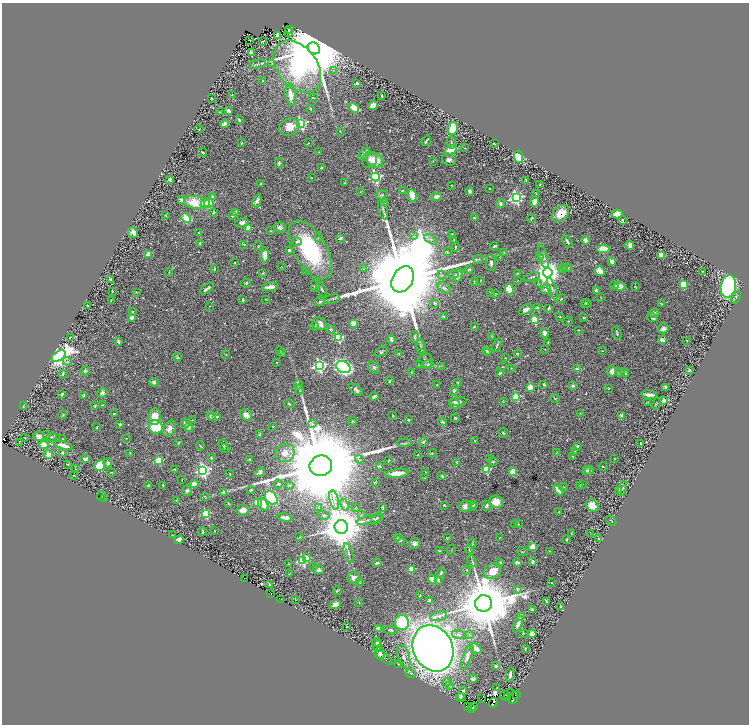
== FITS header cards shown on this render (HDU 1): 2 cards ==
NAXIS1  =                 1494
NAXIS2  =                 1444

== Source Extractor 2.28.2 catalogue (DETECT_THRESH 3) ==
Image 1494 x 1444 px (HDU 1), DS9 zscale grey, zoomed out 1/2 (1 PNG px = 2 x 2 image px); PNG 751 x 726 px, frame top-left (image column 2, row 1443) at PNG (2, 3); each listed source drawn as its Kron ellipse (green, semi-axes under 4 px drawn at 4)
Background 1.19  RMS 0.02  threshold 0.06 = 3 sigma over >= 5 px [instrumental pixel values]
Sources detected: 693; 45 cannot appear on this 1/2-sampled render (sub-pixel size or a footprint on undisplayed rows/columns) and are neither listed nor drawn; of the other 648, the 500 brightest by FLUX_AUTO listed and drawn (148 fainter detections omitted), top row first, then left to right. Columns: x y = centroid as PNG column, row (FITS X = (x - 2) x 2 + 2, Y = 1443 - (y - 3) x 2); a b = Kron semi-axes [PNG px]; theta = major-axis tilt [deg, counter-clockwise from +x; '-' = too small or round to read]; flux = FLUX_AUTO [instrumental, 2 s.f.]
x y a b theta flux
289 29 2 1 - 5.6
288 33 4 2 - 8.1
277 36 3 2 - 120
250 40 3 1 - 2.1
262 42 2 2 - 4.4
314 48 6 5 - 89000
251 52 3 3 - 10
272 63 3 3 - 2.8
257 64 9 4 10 8.8
297 67 29 20 -52 1200
333 70 3 2 - 3
263 81 3 2 - 3.8
357 83 2 2 - 15
232 95 3 2 - 2.9
291 95 11 5 -81 58
382 96 2 2 - 3.3
212 98 3 2 - 3.2
313 98 4 2 - 2.3
373 105 5 4 - 19
354 108 6 4 -35 66
310 109 3 3 - 3.3
228 111 3 3 - 23
220 112 2 2 - 2.6
239 120 3 2 - 6.9
225 124 4 3 - 28
301 124 4 4 - 600
289 127 11 8 26 57
453 128 6 5 - 110
199 129 4 1 - 3
340 131 3 3 - 2.9
426 141 5 2 - 9.4
451 142 6 3 -84 4.6
241 143 4 2 - 3.8
308 143 3 2 - 2.2
494 144 3 2 - 3
465 148 2 1 - 2.2
451 150 6 4 27 240
203 152 4 2 - 4.6
319 152 3 2 - 2.4
364 154 7 4 44 28
518 157 6 4 -88 170
369 160 8 7 - 26
375 160 8 7 - 81
449 160 7 6 - 18
433 161 3 2 - 2.3
279 163 5 3 - 10
322 167 4 2 - 7.5
375 177 4 4 - 730
311 178 2 2 - 2.3
170 180 4 2 - 10
526 180 2 2 - 8.4
345 182 3 2 - 3.2
261 183 4 3 - 3.5
451 185 3 2 - 2.1
540 185 2 2 - 5.5
489 188 2 2 - 5.6
402 191 3 3 - 6.7
470 191 4 3 - 16
360 192 3 2 - 2.2
536 194 2 2 - 2.7
382 195 6 4 18 7.7
212 196 2 2 - 6.5
412 196 6 3 -67 100
436 197 5 4 - 18
516 198 4 4 - 1100
181 200 3 3 - 19
257 201 7 3 66 15
194 202 10 6 -10 100
535 202 5 4 - 25
205 203 5 4 - 310
209 203 5 4 - 77
385 203 4 3 - 4.8
501 204 4 4 - 10
383 210 10 3 -72 10
213 212 3 3 - 5.1
235 212 4 3 - 16
561 213 10 7 44 73
617 214 6 4 4 47
165 215 4 3 - 2.6
232 216 4 3 - 2.6
186 218 5 4 - 150
474 218 2 2 - 6.2
531 218 4 2 - 6.2
623 220 5 2 - 5.9
242 222 7 4 16 16
280 227 6 5 - 18
249 228 4 3 - 53
271 231 3 2 - 2.5
133 232 5 5 - 22
198 232 3 2 - 3.2
452 235 2 2 - 6.8
414 236 4 3 - 6
318 237 3 3 - 3.3
340 238 4 2 - 8.4
431 239 7 4 -28 12
454 240 2 2 - 3.6
586 240 4 3 - 18
297 242 4 3 - 8.9
567 242 7 2 -59 9.3
200 243 4 2 - 6
244 244 4 2 - 2.7
630 245 4 3 - 16
258 246 3 2 - 4.6
494 246 4 2 - 8.5
455 247 5 2 - 3.6
603 249 6 4 -1 110
289 250 4 3 - 8.5
310 250 32 16 -59 450
447 252 2 2 - 11
504 252 3 2 - 2.2
149 254 3 3 - 33
264 255 7 3 -90 56
661 255 4 4 - 56
540 256 3 3 - 7.4
543 256 12 4 -73 12
500 257 2 2 - 2.7
479 259 5 2 - 4.3
612 261 4 3 - 23
235 263 3 2 - 2.6
491 263 8 5 -81 14
281 267 2 2 - 2.2
565 268 3 2 - 2.6
567 268 4 3 - 4.6
214 269 4 2 - 3.7
363 269 3 2 - 2.4
469 269 4 2 - 6
562 269 4 3 - 4.1
305 271 2 2 - 5.6
600 271 5 4 - 84
703 271 3 2 - 3.4
169 272 4 2 - 3.1
263 273 4 2 - 3.6
517 273 3 2 - 3.8
548 273 5 5 - 6200
454 274 5 3 - 6.1
441 275 4 4 - 6.1
458 275 7 4 71 21
532 277 8 2 16 6.5
110 279 3 3 - 4
403 279 14 10 59 160000
481 280 4 2 - 2.6
518 281 3 2 - 2.2
474 282 4 2 - 2.5
246 283 5 3 - 5.1
538 284 3 2 - 2.5
683 285 4 3 - 140
315 286 6 4 -78 7.1
614 286 4 3 - 5
619 286 6 4 -10 43
728 286 11 7 80 880
270 287 8 3 10 40
635 287 3 2 - 2.7
444 288 7 4 -31 11
207 289 7 2 35 16
509 289 6 4 -87 150
546 289 5 4 - 15
552 289 12 4 -70 12
322 290 8 3 -59 5.6
596 290 4 3 - 9.9
112 291 3 2 - 3.8
136 292 3 2 - 4.6
491 293 3 3 - 3.6
495 294 2 2 - 5.1
601 297 3 2 - 2.4
736 297 7 3 69 5.3
266 299 2 2 - 2.3
332 299 8 3 11 8.1
561 299 5 3 - 3.9
111 300 3 2 - 2.6
243 300 3 2 - 6.5
320 301 5 3 - 9.7
435 303 4 3 - 8
587 303 4 3 - 4.1
661 303 4 3 - 3.9
585 304 3 3 - 3.4
88 306 3 2 - 3.9
210 306 3 2 - 2.2
537 308 4 3 - 15
549 308 3 2 - 5.6
526 310 7 4 30 20
133 312 3 3 - 5.5
654 313 5 4 - 14
444 316 3 2 - 8.4
132 317 4 3 - 25
560 317 3 2 - 2.9
583 317 3 2 - 5.4
653 318 5 3 - 7.6
534 320 3 3 - 240
568 321 5 3 - 3.6
353 323 4 3 - 39
319 324 7 6 - 33
314 326 4 3 - 6.9
474 327 2 2 - 3.8
663 328 6 5 - 15
331 330 4 3 - 6.6
579 330 3 2 - 2.8
545 333 4 3 - 21
617 333 7 3 -71 8
492 336 4 3 - 3.5
70 337 4 2 - 2.7
338 337 4 3 - 320
415 337 6 3 -82 7.4
391 340 4 2 - 23
662 340 4 3 - 35
118 341 4 3 - 13
686 341 2 2 - 3.1
548 342 2 2 - 3.3
420 345 5 3 - 6.3
497 345 7 2 66 6.4
421 347 8 4 -77 9.7
545 349 2 2 - 2.3
487 350 3 2 - 7.8
279 351 3 2 - 3.1
602 351 2 2 - 2.9
381 352 7 4 26 7.6
282 353 3 2 - 6.3
488 353 3 3 - 7
226 354 3 3 - 2.2
399 354 2 2 - 4.6
517 354 3 2 - 4.9
59 356 8 4 34 3500
177 357 4 4 - 4.6
505 358 2 2 - 3.1
426 360 8 7 - 13
67 362 5 3 - 5.5
277 362 2 2 - 2.8
428 364 5 4 - 12
419 365 4 3 - 5.9
319 366 4 4 - 960
441 366 3 2 - 2.4
343 367 7 5 -25 1700
374 367 7 4 -49 9
502 367 3 2 - 2.2
511 368 3 2 - 2.9
578 369 4 2 - 24
689 370 4 3 - 8.3
85 371 5 4 - 8.1
612 371 5 5 - 26
411 372 3 2 - 2.3
620 372 4 3 - 18
500 373 3 3 - 7.7
625 373 4 3 - 8.1
62 374 4 3 - 6.4
390 381 2 2 - 5.6
154 382 4 3 - 11
458 383 2 2 - 3.7
544 384 3 2 - 5.4
299 385 5 3 - 4.7
437 385 2 2 - 4.9
573 386 2 2 - 29
530 387 3 3 - 140
666 387 4 2 - 10
608 388 2 2 - 3.1
299 390 5 4 - 4.7
356 390 8 4 -39 12
454 391 5 4 - 7.6
102 393 5 4 - 15
62 394 4 3 - 6.4
83 395 4 2 - 5.4
649 395 7 2 -6 34
374 396 4 3 - 14
516 397 3 3 - 250
555 399 4 3 - 3.6
663 400 2 2 - 73
458 401 9 4 3 28
503 401 4 3 - 3.3
647 402 3 2 - 2.3
289 404 5 3 - 4.2
454 404 5 5 - 18
656 404 6 3 57 5.3
102 405 3 2 - 2.7
23 406 3 2 - 4.6
95 406 4 3 - 4.7
580 413 3 2 - 2.1
114 414 3 2 - 5.9
63 415 4 3 - 6.2
246 415 6 5 - 33
622 415 3 3 - 44
211 416 5 3 - 15
393 416 2 2 - 5
155 417 8 6 82 51
217 417 2 2 - 6.7
455 418 4 3 - 5.2
193 420 3 2 - 2.1
408 420 3 2 - 5.1
352 421 4 3 - 3.7
443 422 4 3 - 6.5
120 424 3 3 - 6.9
185 424 4 3 - 20
312 424 3 3 - 3.3
97 427 2 1 - 2.6
156 427 7 7 - 160
189 427 4 3 - 11
273 427 3 2 - 3.1
169 428 8 5 59 24
503 433 5 3 - 6.2
260 434 3 2 - 5
46 435 2 2 - 9.8
39 436 5 5 - 26
51 437 5 4 - 6.7
25 438 3 2 - 2.2
126 438 3 2 - 2.2
62 439 3 2 - 2.3
475 441 3 3 - 6.5
20 442 2 1 - 3.6
179 442 4 2 - 2.8
423 442 5 3 - 6.7
404 443 8 4 2 8.5
641 444 3 2 - 5.6
44 445 4 4 - 69
64 445 9 3 -16 40
223 445 5 3 - 7.3
200 446 4 2 - 3.1
577 446 3 3 - 7.1
225 448 5 3 - 3.4
575 451 3 2 - 4
556 452 3 2 - 2.5
62 453 3 2 - 6.4
130 453 2 2 - 2.7
285 453 10 9 - 32
433 453 4 2 - 3.7
48 455 5 4 - 28
417 455 2 1 - 2.1
572 456 3 2 - 3.8
211 458 4 4 - 6.8
85 459 5 3 - 14
359 459 4 3 - 4.5
489 459 4 3 - 3.2
615 459 3 2 - 2.2
159 460 3 3 - 210
249 460 3 2 - 4.7
389 460 3 2 - 4.4
457 462 4 3 - 3.4
493 462 2 2 - 10
108 463 4 3 - 12
68 464 3 2 - 5.3
100 466 6 5 - 220
321 466 11 10 - 160000
379 466 4 4 - 7.8
603 467 4 2 - 2.3
75 469 3 2 - 2.1
174 469 3 2 - 3.5
486 469 3 3 - 230
203 470 4 4 - 1100
586 470 4 3 - 7.9
589 470 4 4 - 10
112 472 2 2 - 4.1
260 472 5 4 - 12
425 472 2 2 - 2.5
512 472 4 3 - 68
397 473 12 4 8 60
230 474 2 2 - 3.7
74 475 2 2 - 11
442 476 3 2 - 6
425 477 4 3 - 2.9
182 480 2 2 - 2.8
375 482 3 3 - 6.5
194 484 4 4 - 42
278 484 4 3 - 7.4
582 484 2 2 - 2.1
148 485 3 3 - 5.8
163 485 2 2 - 3.2
289 486 3 2 - 2.1
580 486 3 2 - 3.9
563 487 4 2 - 3
623 488 8 2 78 4.4
187 490 5 4 - 11
251 490 4 3 - 7.5
558 490 6 3 -45 48
619 490 4 3 - 20
223 492 3 3 - 8.2
101 496 5 2 - 4
205 497 4 3 - 3.8
105 498 4 3 - 7.2
271 498 7 5 -48 470
176 500 2 2 - 2.4
334 500 10 3 -76 11
257 502 3 3 - 150
496 502 7 6 - 60
228 503 2 2 - 4.4
263 504 7 4 -61 59
345 505 6 4 -61 14
444 505 3 2 - 4.7
474 505 3 2 - 3.9
592 505 7 5 -35 73
465 506 6 5 - 31
487 506 5 4 - 11
319 507 3 3 - 3.9
473 507 3 2 - 3.1
356 508 3 3 - 2.8
382 508 3 3 - 7.7
243 510 6 5 - 35
559 512 2 2 - 2.4
206 514 3 3 - 250
324 515 6 4 -14 9.5
362 515 3 2 - 2.9
285 518 7 3 -10 29
370 519 14 3 14 13
376 519 7 3 53 6.9
611 521 6 3 -47 3.5
515 524 3 2 - 2.4
518 524 3 2 - 2.6
341 527 7 6 - 21000
202 531 4 3 - 5.9
215 531 2 2 - 3.2
590 533 3 1 - 2.9
172 534 2 2 - 22
571 534 3 2 - 2.1
300 537 3 2 - 2.7
398 538 4 3 - 4.2
447 538 3 3 - 3.5
500 538 2 2 - 2.8
599 538 4 2 - 4.5
566 539 3 2 - 4.6
179 540 4 3 - 50
400 540 6 4 -70 11
415 543 5 5 - 19
472 544 5 2 - 3.1
533 547 3 3 - 150
451 550 5 1 - 2.2
469 550 4 3 - 3.6
439 551 3 2 - 6.2
550 551 2 2 - 2.3
522 552 5 3 - 4.8
348 553 10 3 -73 8.6
306 558 4 3 - 67
303 561 3 3 - 480
472 561 6 2 -66 4.3
517 562 4 2 - 17
532 562 4 3 - 11
377 563 4 2 - 9.7
500 563 3 3 - 7.2
289 564 2 2 - 2.9
314 566 3 2 - 2.4
319 569 5 3 - 19
411 569 3 3 - 140
467 570 5 3 - 4.2
493 571 9 7 29 59
441 573 5 3 - 8.3
289 574 3 3 - 2.5
244 578 2 1 - 62
354 578 6 6 - 32
432 579 4 4 - 36
438 580 4 3 - 8.1
360 582 4 3 - 2.8
551 583 3 2 - 2.6
270 585 3 2 - 6
517 589 4 4 - 9.2
337 590 4 2 - 4.9
271 593 2 1 - 37
420 596 3 2 - 4.3
281 599 2 1 - 7.2
296 599 4 2 - 2.5
429 600 2 2 - 9.8
547 601 3 2 - 4
359 602 4 3 - 4.4
484 603 8 8 - 48000
335 604 6 3 22 36
560 606 2 2 - 3.7
532 609 3 2 - 4.1
439 616 8 5 12 14
521 616 3 3 - 15
402 622 7 7 - 450
518 624 9 3 68 20
346 627 2 1 - 2.1
378 628 3 3 - 43
390 630 8 4 -4 11
523 633 2 2 - 4.2
459 634 6 3 -16 7.4
470 634 3 3 - 3.5
532 634 4 4 - 48
377 642 4 4 - 6.7
377 646 5 4 - 20
433 648 24 19 -64 6900
475 648 6 3 -38 48
525 649 2 2 - 4.1
380 653 6 5 - 23
384 657 10 3 -40 6.9
404 657 12 6 -74 27
467 657 14 4 69 21
399 664 4 2 - 3.1
496 666 3 2 - 12
410 673 5 2 - 4
510 675 7 2 81 16
473 679 5 3 - 16
447 682 4 4 - 5.1
449 685 4 3 - 3.5
497 687 2 2 - 2.4
462 693 7 2 71 22
511 693 2 1 - 6.2
516 694 2 1 - 20
504 695 5 2 - 90
460 697 4 2 - 9.4
507 698 2 1 - 4.5
513 698 6 2 66 230
481 699 2 1 - 5.6
493 703 5 2 - 91
467 706 2 1 - 45
473 706 3 1 - 5.2
472 709 2 1 - 6.3
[148 fainter detections neither listed nor drawn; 45 sub-pixel or undisplayed-footprint detections neither listed nor drawn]